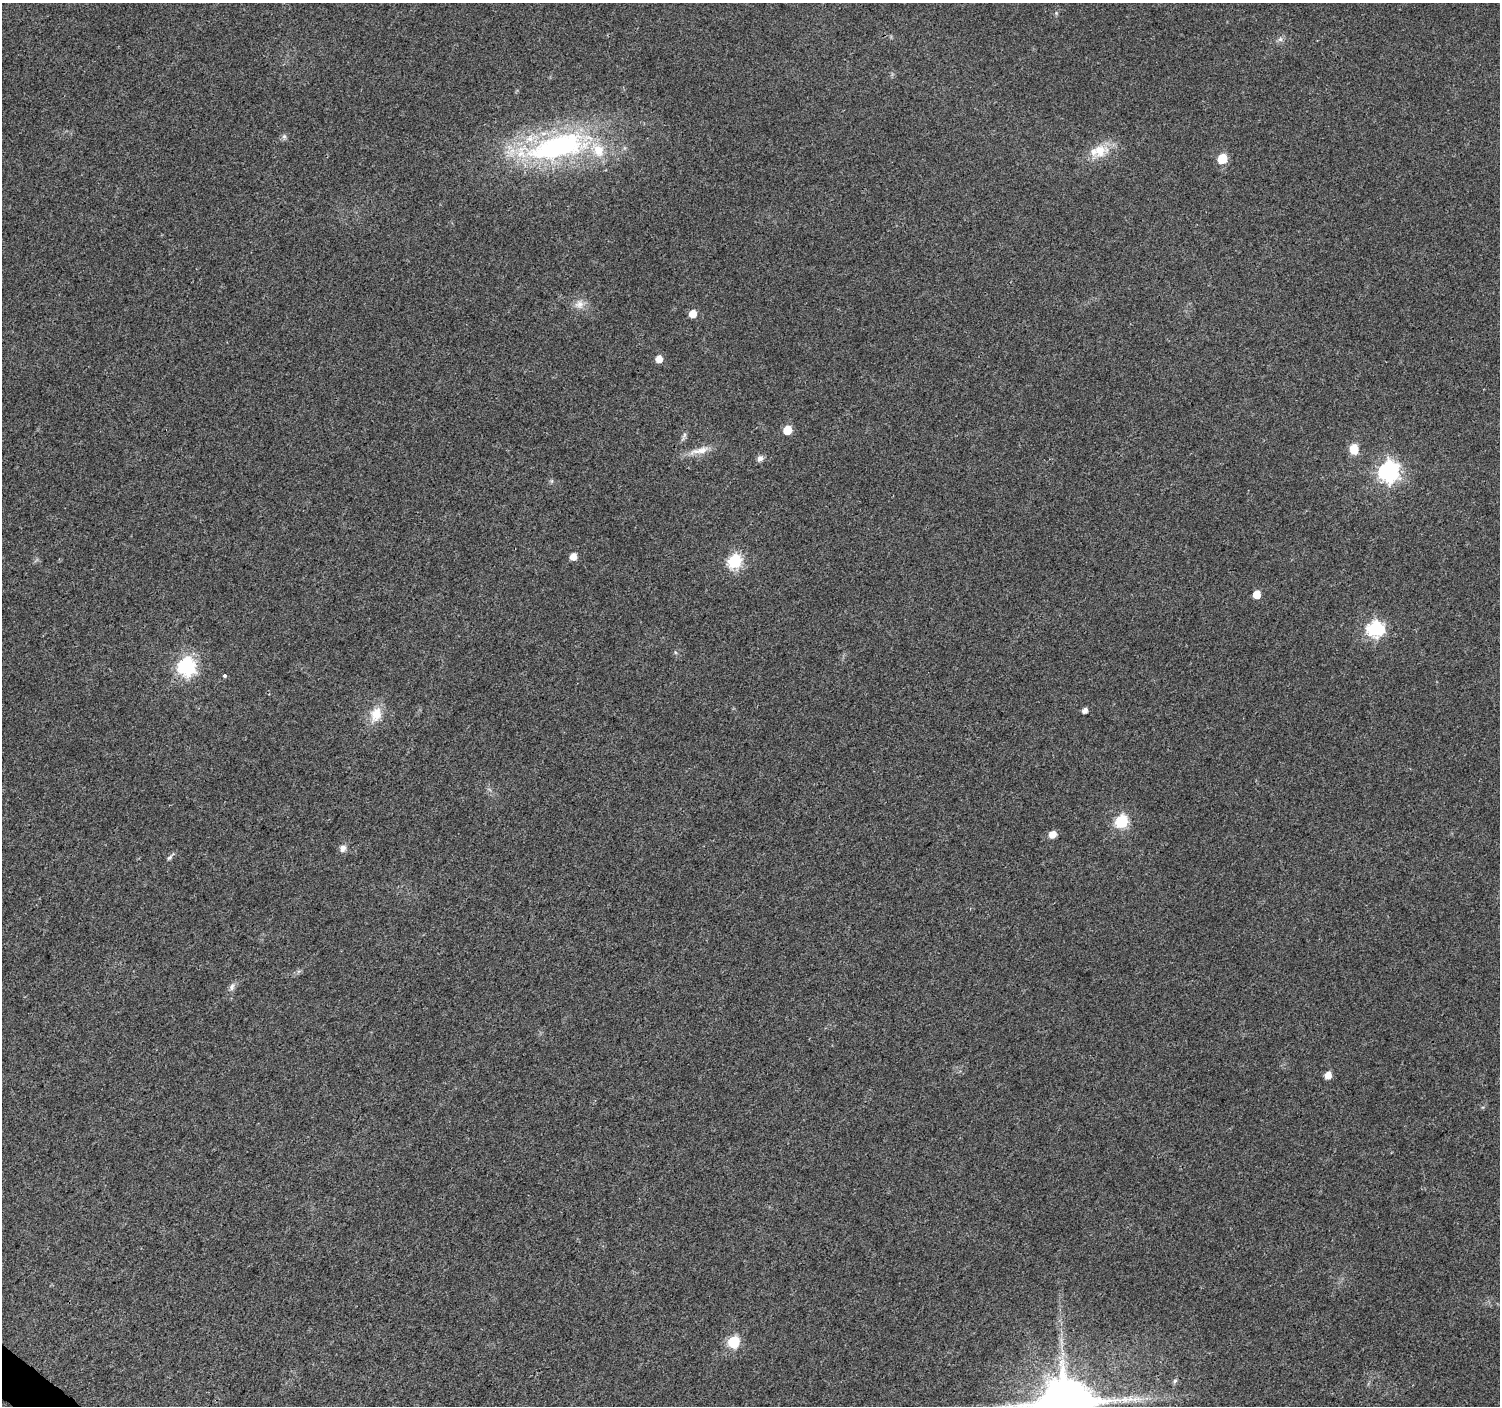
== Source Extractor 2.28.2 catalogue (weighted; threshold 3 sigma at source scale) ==
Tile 7 of 4 x 4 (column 3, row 2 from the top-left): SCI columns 3007-4504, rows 2983-4386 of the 6010 x 6031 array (HDU 1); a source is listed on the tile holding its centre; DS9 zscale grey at full resolution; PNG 1502 x 1408 px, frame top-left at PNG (2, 3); no overlay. Shown black and unused: <1% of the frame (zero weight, under 3 of 4 exposures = <1% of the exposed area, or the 3 px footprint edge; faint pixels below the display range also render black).
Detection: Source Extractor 2.28.2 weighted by HDU 2 'WHT'; one run over the whole footprint, this tile lists its part. Background 0.0216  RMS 0.0035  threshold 0.0159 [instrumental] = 3 sigma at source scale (4.5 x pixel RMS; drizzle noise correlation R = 1.50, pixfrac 1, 0.0396/0.0396 arcsec/px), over >= 5 px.
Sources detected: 34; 2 inside a brighter listed object's ellipse — not listed separately; the other 32 listed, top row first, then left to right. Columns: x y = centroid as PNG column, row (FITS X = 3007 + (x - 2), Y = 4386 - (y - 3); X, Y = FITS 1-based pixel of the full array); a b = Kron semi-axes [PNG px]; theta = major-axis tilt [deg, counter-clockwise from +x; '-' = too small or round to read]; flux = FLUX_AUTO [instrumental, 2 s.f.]
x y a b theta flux
1280 39 7 6 - 1
284 136 6 6 - 0.79
556 147 89 29 14 80
1100 150 20 17 12 7.4
1222 159 6 6 - 15
579 304 12 11 - 2.9
693 314 5 5 - 4.8
659 359 5 5 - 3.9
787 430 6 5 - 8.8
684 435 7 4 72 0.74
1354 449 10 8 -81 5.2
700 450 29 8 13 4.4
760 458 8 7 - 1.4
1388 472 8 8 - 160
573 556 5 5 - 3.9
735 561 7 6 - 49
1257 594 6 5 - 6.1
1375 629 8 7 - 70
186 667 8 8 - 70
224 675 4 3 - 1.6
1085 710 5 4 - 1.6
376 714 21 15 73 6.2
1121 822 7 6 - 44
1052 834 6 5 - 4.1
343 848 9 8 - 1.7
170 857 12 5 47 1
232 987 11 6 68 1.3
1328 1075 6 5 - 3.5
734 1342 6 6 - 27
1175 1381 7 5 65 0.75
1065 1403 14 13 - 2500
1010 1406 10 5 -22 1.6
Isophote crosses this tile's border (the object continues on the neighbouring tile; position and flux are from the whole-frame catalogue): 2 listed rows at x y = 1065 1403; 1010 1406